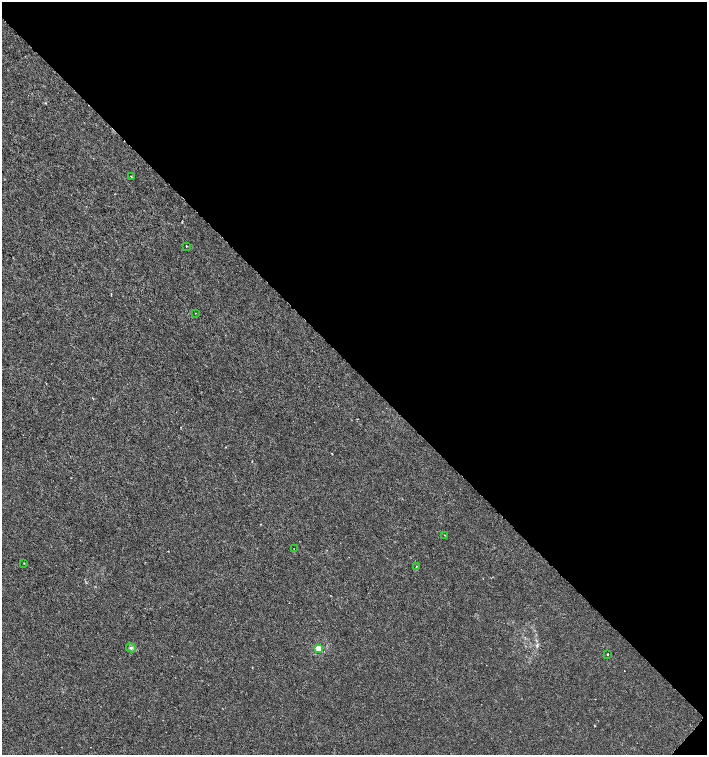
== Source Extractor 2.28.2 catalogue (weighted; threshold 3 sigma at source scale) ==
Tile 8 of 4 x 4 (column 4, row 2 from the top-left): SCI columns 4456-5864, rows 3012-4516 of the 6029 x 6029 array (HDU 1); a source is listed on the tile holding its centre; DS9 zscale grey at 2 x 2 block average (1 PNG px = mean of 2 x 2 image px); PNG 709 x 757 px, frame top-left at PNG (2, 2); each listed source drawn as its Kron ellipse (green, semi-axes under 4 px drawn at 4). Shown black and unused: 49% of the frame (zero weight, under 3 of 6 exposures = <1% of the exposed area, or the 3 px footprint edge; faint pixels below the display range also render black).
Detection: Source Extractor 2.28.2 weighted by HDU 2 'WHT'; one run over the whole footprint, this tile lists its part. Background -1.77e-04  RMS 0.001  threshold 0.00422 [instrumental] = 3 sigma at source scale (4.09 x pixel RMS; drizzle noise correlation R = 1.36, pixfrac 0.8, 0.0396/0.0396 arcsec/px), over >= 5 px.
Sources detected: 10; all 10 listed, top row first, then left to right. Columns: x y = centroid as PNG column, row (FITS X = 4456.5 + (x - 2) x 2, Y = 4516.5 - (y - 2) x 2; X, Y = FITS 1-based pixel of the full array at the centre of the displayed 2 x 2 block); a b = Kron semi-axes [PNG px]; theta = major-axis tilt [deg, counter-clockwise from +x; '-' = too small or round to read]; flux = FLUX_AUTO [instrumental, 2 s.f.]
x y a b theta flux
131 177 2 2 - 0.1
186 246 2 2 - 0.33
195 313 2 2 - 0.067
444 535 3 2 - 0.093
294 549 2 2 - 0.095
24 563 2 2 - 0.084
416 566 2 2 - 0.11
131 648 5 4 - 0.48
318 648 3 3 - 6.2
608 654 2 2 - 0.24
Diffuse or blended objects may show on this block-average render without a row.